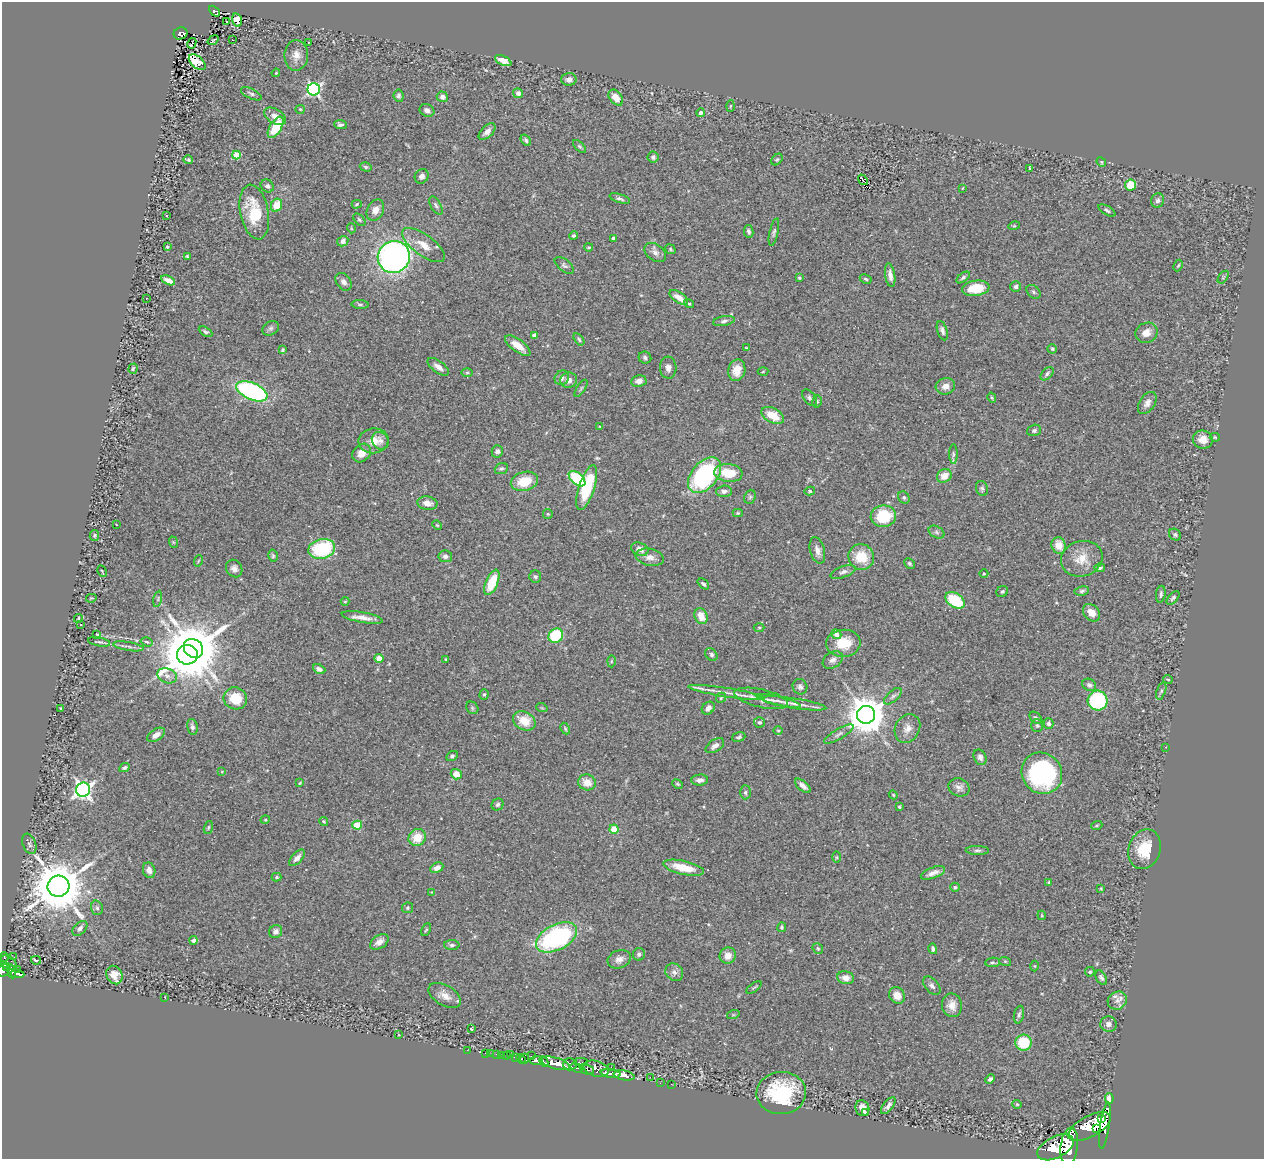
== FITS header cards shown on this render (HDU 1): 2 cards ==
NAXIS1  =                 1262
NAXIS2  =                 1157

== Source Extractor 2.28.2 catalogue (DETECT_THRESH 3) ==
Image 1262 x 1157 px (HDU 1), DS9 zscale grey, 1 PNG px = 1 image px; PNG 1266 x 1161 px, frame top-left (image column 1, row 1157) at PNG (2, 2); each listed source drawn as its Kron ellipse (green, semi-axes under 4 px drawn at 4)
Background 0.861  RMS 0.065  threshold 0.195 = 3 sigma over >= 5 px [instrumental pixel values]
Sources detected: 346; all 346 listed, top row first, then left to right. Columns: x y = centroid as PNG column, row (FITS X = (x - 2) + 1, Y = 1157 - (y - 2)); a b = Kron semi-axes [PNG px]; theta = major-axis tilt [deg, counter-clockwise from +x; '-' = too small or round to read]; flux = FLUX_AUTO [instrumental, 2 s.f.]
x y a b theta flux
214 11 6 4 -46 86
237 20 7 4 -76 30
226 21 3 2 - 4.9
181 33 7 6 - 100
213 40 6 2 36 4.8
232 40 3 2 - 30
308 42 2 2 - 3
192 43 5 2 - 8.8
296 55 15 12 87 40
503 61 9 4 -26 38
197 62 10 6 -41 170
276 73 4 3 - 4.7
569 79 7 6 - 19
314 89 6 6 - 820
518 93 5 5 - 17
251 94 11 5 -26 11
399 96 6 5 - 11
442 97 5 5 - 17
616 98 9 6 -53 51
730 106 5 3 - 4.2
300 109 5 4 - 4.9
427 110 7 6 - 18
701 113 4 4 - 13
275 116 12 7 -31 35
340 125 6 4 -6 12
276 127 12 5 59 150
487 132 10 5 44 25
526 140 6 4 -55 8.8
579 146 8 3 -45 7
236 155 4 4 - 120
653 157 5 5 - 13
188 160 5 3 - 7.3
777 160 6 4 47 6.8
1101 162 5 4 - 5.1
366 167 6 4 -17 7.7
1030 168 3 3 - 43
422 176 7 6 - 16
863 180 6 2 -50 11
1130 185 6 5 - 100
267 186 7 6 - 14
963 188 4 2 - 2.8
620 199 10 4 -17 11
1158 200 7 6 - 15
357 204 5 4 - 6.5
277 205 6 5 - 84
436 206 10 5 -59 11
375 210 11 8 63 33
1107 210 9 4 -31 9.2
254 212 28 14 -79 170
166 216 3 2 - 4.7
359 220 7 4 -45 8
1014 226 6 3 17 4.5
351 228 5 3 - 3.3
749 231 6 4 -81 11
774 232 14 4 77 11
574 236 4 4 - 8.3
614 238 4 3 - 12
343 241 6 5 - 20
424 245 25 10 -36 63
167 247 4 3 - 5.3
589 247 4 3 - 5.5
670 249 5 4 - 5.4
655 253 12 8 -36 21
187 256 3 3 - 4.9
394 257 16 15 - 1600
564 265 11 6 -39 12
1178 265 6 3 62 5.6
890 275 12 5 -81 23
963 277 8 4 38 9.3
1223 277 7 3 54 5.6
799 278 4 3 - 5.3
866 279 6 4 -27 6.3
168 280 7 4 -26 22
344 282 10 7 -53 20
1016 286 5 5 - 14
976 288 14 7 8 110
1033 292 8 5 -43 9.4
146 298 2 2 - 2.1
679 298 10 5 -35 45
360 304 9 4 -4 7.4
689 304 5 4 - 7.2
724 321 11 5 10 13
271 328 8 6 31 11
942 331 10 5 -73 15
205 332 7 4 -30 8.7
1146 333 11 10 - 42
535 335 4 4 - 36
579 339 7 4 -54 7.6
518 346 15 6 -36 57
746 348 4 2 - 3.6
1052 349 5 4 - 7.2
283 350 4 3 - 6
645 358 6 6 - 9.7
438 367 12 6 -36 33
668 368 11 8 -86 22
133 369 5 3 - 6.1
737 370 11 8 77 57
763 372 5 3 - 4
467 373 6 4 1 6.3
1047 374 8 5 45 11
562 378 7 6 - 17
569 380 8 7 - 28
639 381 8 6 7 28
945 386 10 8 15 30
581 388 10 4 57 7.4
252 391 16 8 -23 790
810 398 9 6 -52 12
992 398 5 3 - 4.7
817 401 6 5 - 7.2
1147 403 12 7 56 24
773 415 12 7 -29 80
600 426 4 2 - 3.2
1034 430 7 5 18 9.9
1215 437 5 4 - 5.9
1203 440 10 9 - 52
373 441 15 12 8 63
380 441 9 8 - 22
497 451 6 6 - 19
362 453 10 8 43 37
953 454 10 4 -90 11
501 469 7 5 22 9.1
728 473 14 9 -6 110
704 475 21 13 50 660
944 476 8 6 35 51
577 479 10 5 -41 320
524 481 14 9 14 120
587 488 23 8 72 270
982 488 8 6 -72 9.6
724 491 8 6 4 18
810 491 5 4 - 7.2
750 497 7 5 68 8.4
904 498 6 5 - 8
427 503 10 6 -10 38
738 513 5 4 - 5.3
548 514 5 4 - 5.3
883 516 13 11 8 170
116 525 3 2 - 4
437 525 5 3 - 4
937 532 8 5 -28 11
94 535 5 4 - 6.4
1175 535 6 5 - 8.8
173 542 6 3 -71 4.9
1059 545 8 7 - 57
322 549 13 10 14 320
640 549 9 6 -21 31
817 550 13 7 -75 26
273 556 6 4 -77 6.7
445 556 7 6 - 16
650 557 14 8 -12 32
861 557 13 12 - 110
1082 559 21 17 17 85
198 561 6 3 71 4.4
909 563 6 4 -46 8
234 568 9 7 -55 22
1100 568 5 3 - 8
102 571 6 2 -62 3.7
843 572 13 5 19 16
984 574 4 3 - 3.4
535 577 6 6 - 9.2
492 582 13 6 67 140
703 584 6 3 -42 8.4
1082 591 7 4 10 8.9
1002 592 6 5 - 8.5
1161 594 8 4 82 10
91 598 5 3 - 4
1173 598 8 4 48 8.1
158 599 8 3 78 5.5
955 600 11 7 -33 180
345 601 4 4 - 5
1092 613 10 7 -47 40
701 616 8 6 -66 56
362 617 21 5 -10 37
78 618 4 3 - 35
81 625 3 3 - 15
759 627 5 3 - 5.3
97 634 3 2 - 4.9
836 634 5 4 - 23
556 636 7 7 - 240
99 642 11 4 -10 8.4
146 642 6 4 -17 8.9
843 643 17 13 5 110
128 646 15 3 -9 14
193 648 10 8 -40 25000
187 655 10 10 - 13000
711 655 7 5 -50 11
379 658 4 4 - 35
445 659 3 2 - 3.1
833 660 11 7 34 20
611 661 6 4 89 5.3
319 669 6 4 -25 15
167 676 10 7 -20 22
1168 679 5 2 - 4.3
1089 685 7 6 - 12
800 687 8 7 - 14
1161 691 9 4 70 7.8
727 693 38 4 -9 51
484 695 5 4 - 7.5
893 696 11 5 41 14
235 698 12 11 - 110
721 698 5 4 - 6
761 698 27 9 -13 53
1098 700 10 10 - 360
778 701 23 4 -14 24
794 703 33 5 -8 44
60 708 3 2 - 6.9
472 708 7 5 -48 7.9
542 708 6 3 -18 3.6
708 708 7 5 44 19
866 715 9 9 - 12000
1036 718 7 5 -44 8.8
524 721 12 9 -27 84
760 722 5 5 - 9
1049 724 5 5 - 12
1037 726 6 6 - 7.5
192 727 8 5 -77 13
907 728 15 12 63 38
565 729 6 4 -63 6
778 731 5 3 - 4.1
839 734 17 5 30 17
156 735 10 5 34 26
739 737 7 4 20 8.3
715 746 10 6 33 23
1166 747 2 2 - 2.2
452 756 6 4 29 9
980 757 8 6 -66 15
125 768 6 4 27 8.8
222 772 4 3 - 3.7
1042 773 21 19 -51 730
456 774 5 5 - 51
700 780 8 5 4 17
587 782 9 8 - 56
300 783 4 3 - 4.5
677 784 6 4 -27 6.3
803 786 9 4 -41 23
959 787 11 9 -22 22
83 790 7 7 - 1900
745 792 7 5 89 9.1
893 795 4 4 - 4.4
498 805 6 5 - 11
899 807 3 3 - 5.4
265 820 5 3 - 4.1
324 821 4 4 - 5.1
357 825 5 4 - 110
1097 825 5 3 - 4.9
208 827 6 4 71 6.5
614 829 4 4 - 140
417 838 9 8 - 77
29 844 10 6 -69 16
1144 849 20 16 71 130
977 850 11 4 -1 12
837 857 6 4 90 5
297 858 10 5 47 21
437 868 7 5 26 25
684 868 21 7 -13 91
149 870 8 6 -71 26
933 873 13 5 20 29
277 877 5 4 - 5.5
1049 883 3 3 - 11
58 886 11 10 - 28000
955 887 5 4 - 7.6
1101 889 4 2 - 3.8
432 892 3 3 - 3.3
97 908 7 5 -73 10
408 908 5 5 - 7.1
1042 915 5 4 - 4.8
782 927 5 4 - 8
80 928 9 5 45 16
426 930 7 3 63 5.3
276 931 7 6 - 16
556 937 22 12 27 720
194 940 4 4 - 15
379 942 10 6 33 29
452 945 8 5 1 9.8
818 948 6 4 -48 6.7
933 949 5 4 - 10
639 954 6 6 - 12
728 956 8 8 - 38
4 957 5 3 - 36
14 957 2 2 - 7
619 959 12 9 20 28
36 960 5 3 - 31
1005 961 6 4 -19 5.2
992 962 7 4 5 8.3
8 963 9 6 -35 460
7 966 3 3 - 160
1034 966 5 3 - 4.2
17 969 2 2 - 8
3 970 6 5 - 460
12 971 7 4 -81 250
674 972 9 8 - 20
1090 972 5 4 - 6.8
17 974 7 3 -9 250
114 975 9 7 -63 46
846 978 8 6 -12 31
1101 978 8 5 -58 11
932 986 11 6 -49 17
754 987 9 3 37 5.4
897 995 8 7 - 43
445 996 18 10 -30 45
165 997 3 2 - 4
1117 1001 10 8 31 29
952 1005 12 10 -78 41
733 1015 6 4 18 5.4
1019 1015 9 5 77 11
1108 1024 8 7 - 25
471 1029 3 3 - 41
398 1034 3 3 - 7
1023 1043 8 8 - 150
467 1050 3 2 - 6
485 1053 3 2 - 7
491 1054 3 2 - 5.7
496 1054 3 2 - 20
501 1055 3 2 - 5.7
511 1055 3 2 - 18
507 1056 3 2 - 30
531 1056 3 2 - 11
515 1057 4 3 - 210
525 1058 5 3 - 140
521 1059 5 3 - 11
536 1060 7 4 5 1300
544 1061 5 3 - 540
581 1062 7 3 0 130
556 1063 14 5 -16 3400
570 1064 7 6 - 1200
611 1067 2 2 - 16
577 1068 6 3 -20 520
587 1069 7 5 -25 590
596 1069 13 7 -17 1000
611 1073 10 3 -8 1800
624 1075 10 5 -11 1800
650 1077 2 2 - 110
990 1079 5 4 - 12
660 1083 2 2 - 2.7
671 1084 2 2 - 12
781 1093 25 21 2 340
1109 1098 5 4 - 38
1017 1104 4 4 - 4.9
888 1106 10 4 51 15
862 1108 8 7 - 35
865 1113 3 3 - 29
1102 1119 4 3 - 350
1105 1126 23 4 81 1600
1089 1127 23 10 28 5100
1097 1128 2 2 - 5600
1069 1146 19 8 83 6000
1056 1147 19 10 27 5900
At the frame edge (FLAGS 8, measured only in part): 1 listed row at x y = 3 970